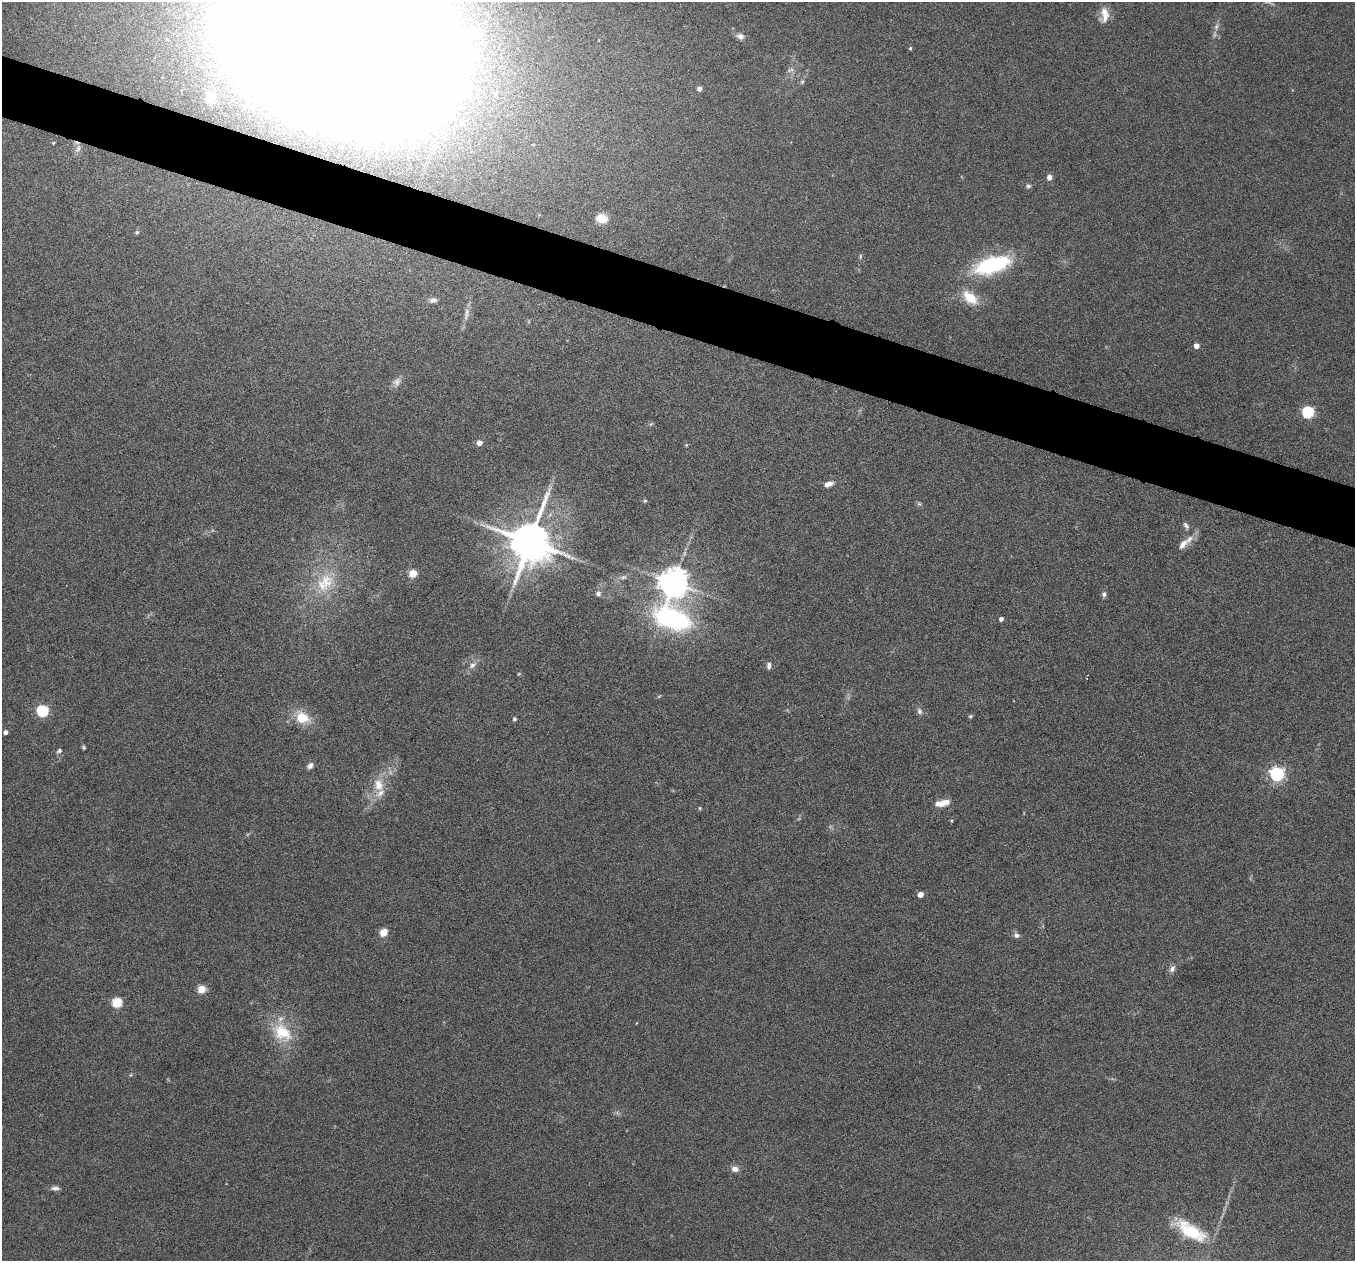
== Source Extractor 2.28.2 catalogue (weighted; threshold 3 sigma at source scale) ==
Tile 11 of 4 x 4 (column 3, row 3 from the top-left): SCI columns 2710-4062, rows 1522-2780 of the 5417 x 5429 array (HDU 1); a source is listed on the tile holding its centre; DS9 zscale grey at full resolution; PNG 1357 x 1263 px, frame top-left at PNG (2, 2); no overlay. Shown black and unused: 5% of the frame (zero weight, under 4 of 8 exposures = <1% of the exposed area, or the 3 px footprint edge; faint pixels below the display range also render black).
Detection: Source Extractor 2.28.2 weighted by HDU 2 'WHT'; one run over the whole footprint, this tile lists its part. Background 0.0761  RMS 0.0044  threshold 0.018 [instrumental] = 3 sigma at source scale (4.09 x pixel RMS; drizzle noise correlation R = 1.36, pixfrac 0.8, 0.05/0.05 arcsec/px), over >= 5 px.
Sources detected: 74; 4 too faint to see at this stretch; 2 inside a brighter object's white glare — not listed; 3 inside a brighter listed object's ellipse — not listed separately; the other 65 listed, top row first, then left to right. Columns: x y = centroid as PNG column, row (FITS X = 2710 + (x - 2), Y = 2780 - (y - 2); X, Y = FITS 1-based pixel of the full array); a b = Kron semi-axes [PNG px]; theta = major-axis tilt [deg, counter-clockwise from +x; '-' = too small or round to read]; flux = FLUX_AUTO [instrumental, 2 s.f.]
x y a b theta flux
1104 15 20 10 86 4.9
1216 27 9 6 74 1.6
740 36 10 7 -17 1.9
341 42 126 76 -18 3500
910 48 4 4 - 0.51
802 82 6 5 - 0.69
699 88 4 4 - 2.1
210 97 11 9 -78 7.3
53 143 3 3 - 0.36
78 149 13 7 75 2
1049 177 7 6 - 1.8
1028 186 6 5 - 0.94
601 218 13 10 -6 5.5
137 232 5 4 - 0.56
860 256 6 3 72 0.54
992 265 48 20 16 32
970 297 21 12 -40 8.8
433 300 9 6 6 1.7
467 314 19 6 77 2.7
1196 346 4 4 - 4.3
397 382 13 9 53 2.5
1308 412 6 5 - 51
479 443 4 4 - 4
686 445 4 4 - 0.42
828 484 10 6 19 2.7
645 501 5 4 - 0.53
919 504 7 5 -41 0.76
1186 526 11 6 -64 1.3
1189 539 15 8 51 3.6
530 542 12 11 - 1800
413 573 5 5 - 15
623 577 8 5 4 1.1
326 582 26 20 -87 15
674 582 8 8 - 730
598 594 7 6 - 1.3
1104 594 8 6 89 1.1
672 619 41 27 -26 66
1001 619 4 4 - 1.7
472 665 11 7 43 2.2
769 666 9 5 85 1.3
1087 678 4 3 - 0.94
42 711 6 6 - 46
919 711 9 7 -68 1.4
970 716 6 4 21 0.57
302 718 16 12 -22 10
514 719 4 4 - 0.83
5 732 4 4 - 1.5
84 747 4 4 - 0.59
59 751 7 5 30 0.96
310 766 8 6 44 1.7
1277 774 6 6 - 100
378 785 19 13 -73 7.1
942 803 17 7 11 4.7
700 808 5 4 - 0.47
951 821 4 4 - 0.42
920 895 4 4 - 4.1
383 932 5 5 - 14
1016 935 8 7 - 1.4
1172 969 11 7 58 1.8
201 989 5 5 - 12
117 1003 5 5 - 27
282 1032 32 22 -40 16
735 1169 10 8 -9 2.1
55 1188 12 5 -1 1.5
1190 1231 41 15 -31 18
Overlapping masked pixels (flux is a lower limit): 1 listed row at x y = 341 42
Isophote crosses this tile's border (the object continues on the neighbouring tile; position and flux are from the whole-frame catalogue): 1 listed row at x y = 341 42